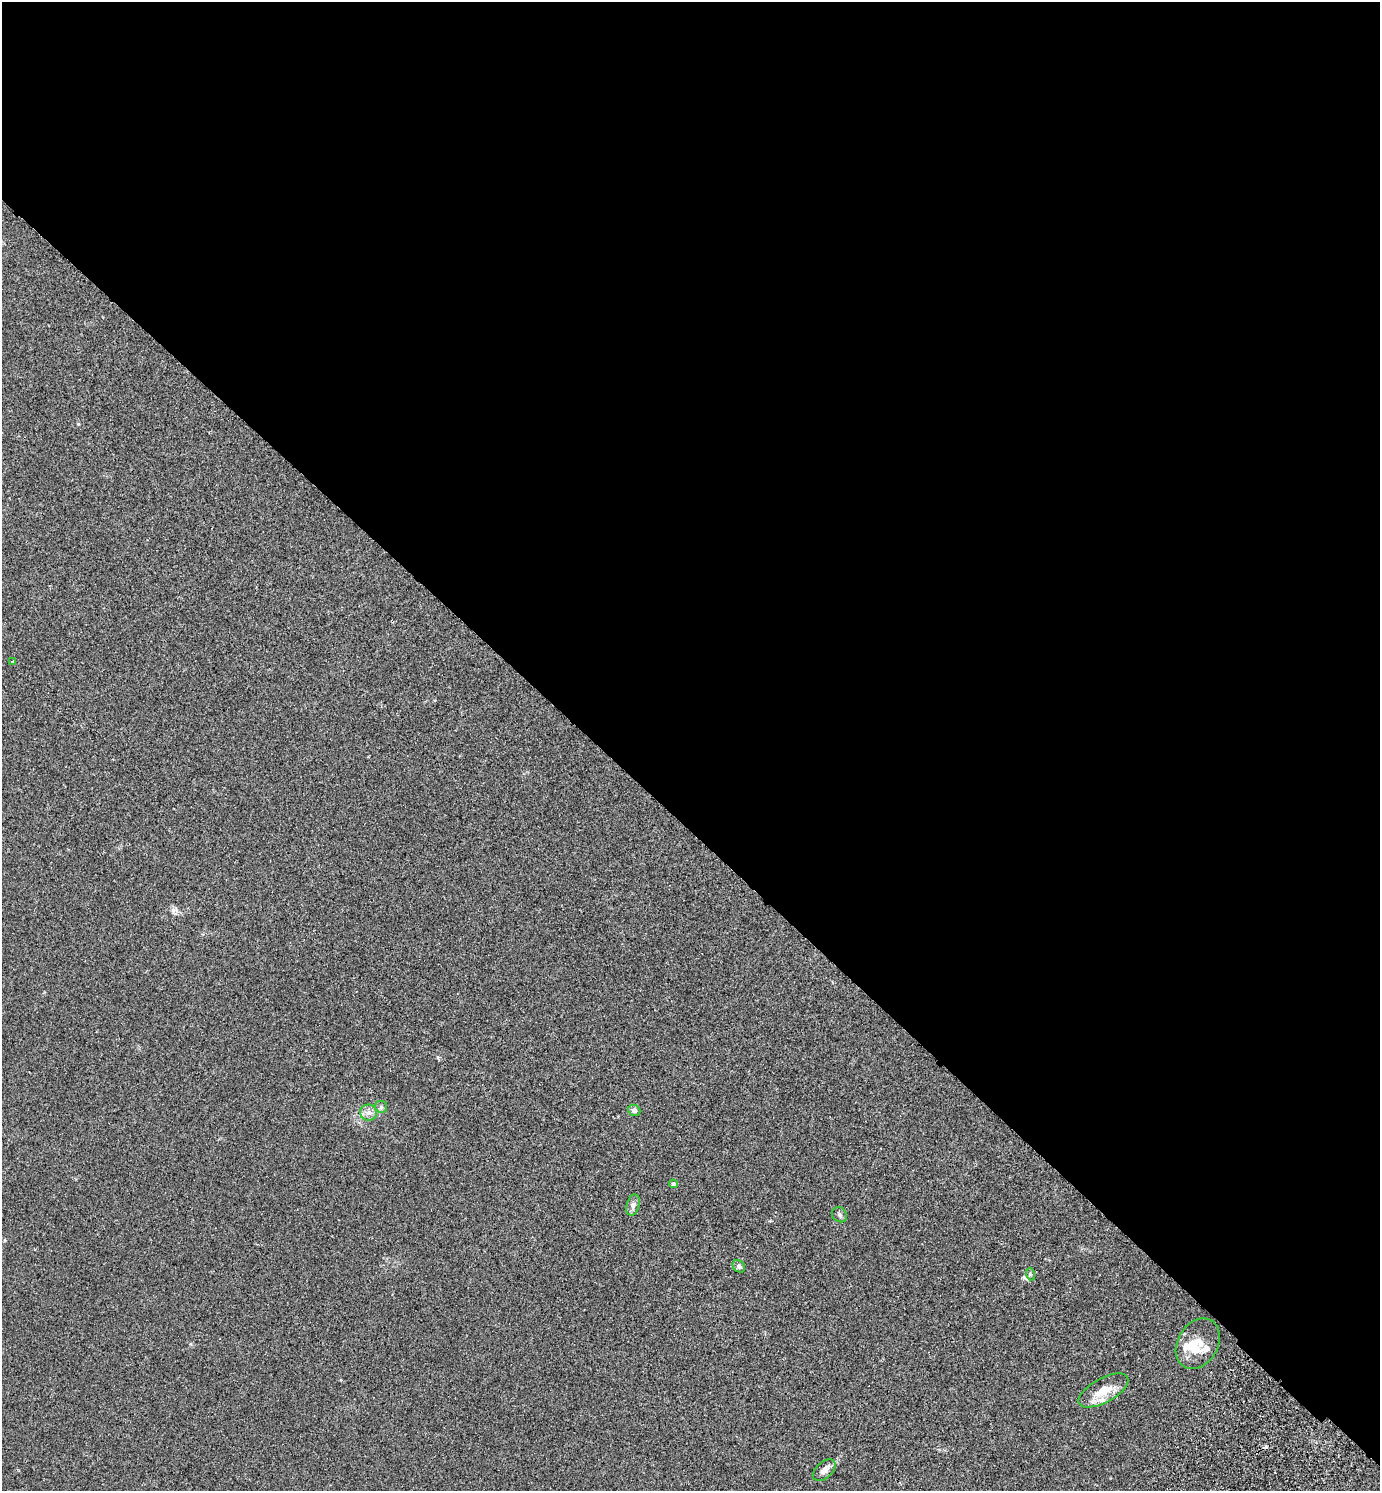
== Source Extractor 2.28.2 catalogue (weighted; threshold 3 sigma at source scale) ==
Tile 3 of 4 x 4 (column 3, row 1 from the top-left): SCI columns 2959-4336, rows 4512-6000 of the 6057 x 6041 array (HDU 1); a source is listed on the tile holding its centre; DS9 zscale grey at full resolution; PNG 1382 x 1493 px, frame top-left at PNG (2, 2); each listed source drawn as its Kron ellipse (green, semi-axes under 4 px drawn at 4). Shown black and unused: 56% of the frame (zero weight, under 2 of 3 exposures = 3% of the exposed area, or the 3 px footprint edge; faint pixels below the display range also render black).
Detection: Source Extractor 2.28.2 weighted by HDU 2 'WHT'; one run over the whole footprint, this tile lists its part. Background 0.0259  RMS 0.0068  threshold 0.0307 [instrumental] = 3 sigma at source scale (4.5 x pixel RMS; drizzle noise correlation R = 1.50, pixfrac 1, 0.05/0.05 arcsec/px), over >= 5 px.
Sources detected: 16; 1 cosmic-ray / hot-pixel residue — neither listed nor drawn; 3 inside a brighter listed object's ellipse — not listed separately; the other 12 listed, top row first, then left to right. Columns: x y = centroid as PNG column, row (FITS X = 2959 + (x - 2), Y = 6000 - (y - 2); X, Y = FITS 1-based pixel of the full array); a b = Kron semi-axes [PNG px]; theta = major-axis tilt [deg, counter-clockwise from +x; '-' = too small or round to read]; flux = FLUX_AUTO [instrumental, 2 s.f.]
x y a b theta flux
13 662 4 3 - 0.64
381 1107 6 6 - 1.5
634 1110 6 5 - 1.8
369 1112 8 8 - 3.3
673 1184 4 4 - 1.9
633 1205 11 6 74 2.4
840 1215 8 7 - 1.6
739 1266 7 5 -44 1.3
1030 1274 6 4 -72 0.85
1198 1344 27 20 59 13
1103 1390 27 12 29 12
824 1470 13 8 42 3.6